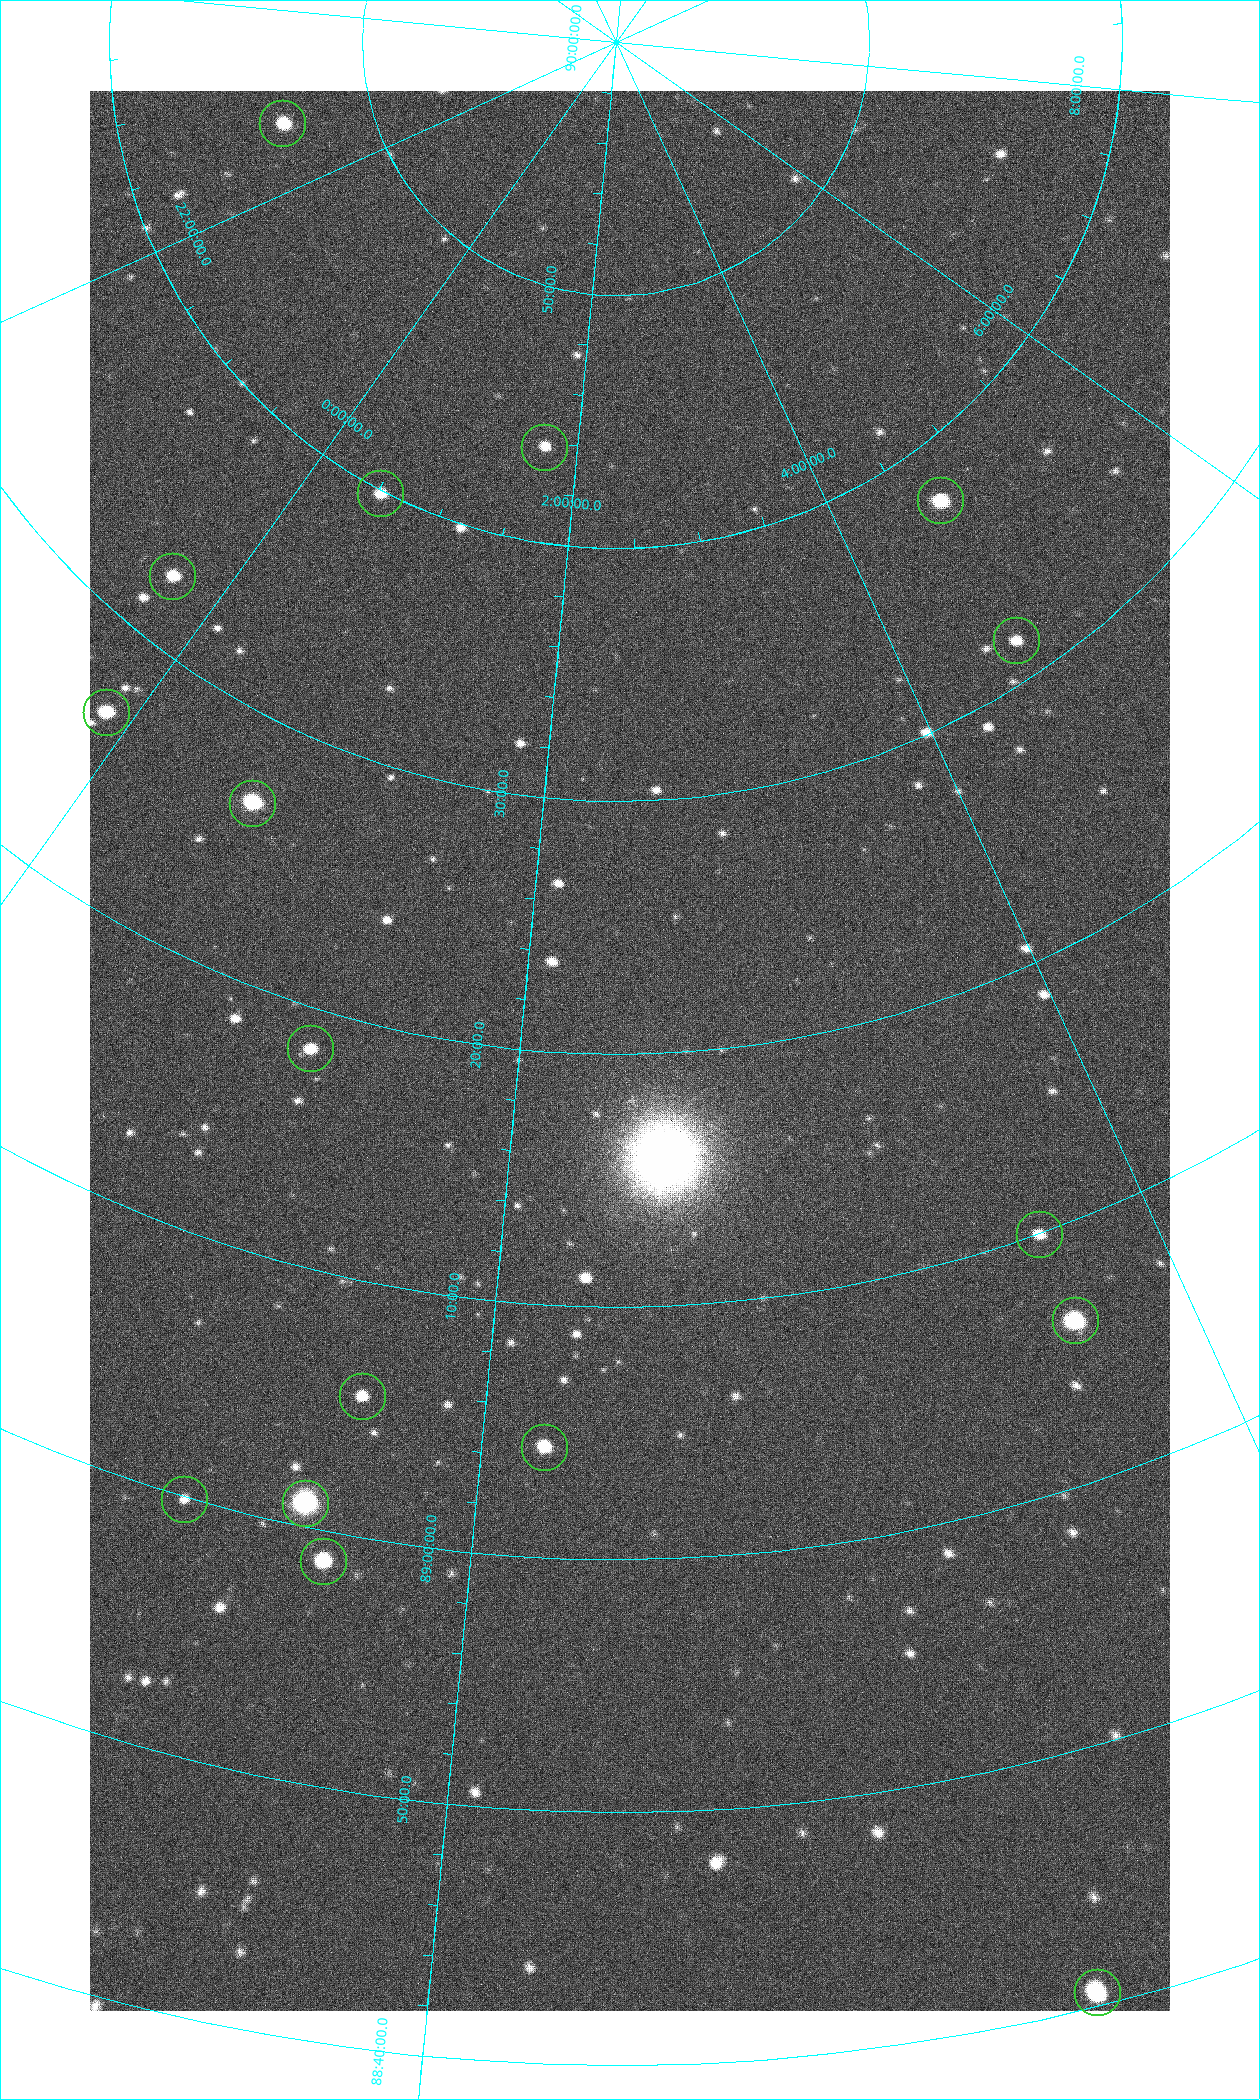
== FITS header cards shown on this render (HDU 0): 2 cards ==
NAXIS1  =                 1080 / length of data axis 1
NAXIS2  =                 1920 / length of data axis 2

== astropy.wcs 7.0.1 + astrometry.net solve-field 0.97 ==
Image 1080 x 1920 px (HDU 0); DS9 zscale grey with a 90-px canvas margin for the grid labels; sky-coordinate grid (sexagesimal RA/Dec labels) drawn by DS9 from the SOLVED WCS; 17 Tycho-2 reference stars matched to detected sources circled (green)
Header WCS: none
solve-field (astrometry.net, Tycho-2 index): SOLVED blind (the file carries no WCS)
Solved WCS: RA---TAN-SIP/DEC--TAN-SIP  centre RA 02:24:56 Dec +89:20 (36.23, +89.34 deg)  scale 2.37 arcsec/px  FOV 42.7' x 75.9'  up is +1 deg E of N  parity flipped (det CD > 0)
(file carries no celestial WCS; the grid is the blind solution)
Tycho-2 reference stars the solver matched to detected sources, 17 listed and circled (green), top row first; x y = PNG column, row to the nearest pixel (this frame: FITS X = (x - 90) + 1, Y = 1920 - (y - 91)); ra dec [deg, ICRS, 3 dp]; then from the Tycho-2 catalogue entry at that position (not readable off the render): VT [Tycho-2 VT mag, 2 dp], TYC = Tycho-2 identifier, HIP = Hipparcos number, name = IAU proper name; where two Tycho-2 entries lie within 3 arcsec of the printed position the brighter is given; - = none
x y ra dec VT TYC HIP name
282 123 319.196 +89.774 9.69 4661-2-1 - -
544 447 25.399 +89.729 11.04 4627-64-1 - -
380 493 7.906 +89.665 10.51 4627-6-1 - -
940 500 70.692 +89.630 9.34 4629-37-1 - -
172 576 355.808 +89.543 10.14 4662-135-1 - -
1016 640 69.250 +89.526 11.02 4629-45-1 - -
106 712 358.236 +89.445 9.52 4662-45-1 - -
252 803 9.931 +89.444 8.22 4627-49-1 3128 -
310 1048 18.559 +89.307 10.52 4627-75-1 - -
1039 1234 55.017 +89.166 11.19 4628-70-1 - -
1075 1320 55.225 +89.105 8.15 4628-68-1 17195 -
362 1396 24.867 +89.092 10.76 4627-125-1 - -
544 1447 32.549 +89.073 9.84 4628-149-1 - -
184 1499 19.000 +88.998 11.53 4627-46-1 - -
305 1503 23.461 +89.016 6.47 4627-259-1 7283 -
323 1561 24.587 +88.980 9.00 4627-86-1 - -
1097 1992 49.382 +88.676 8.64 4628-25-1 - -